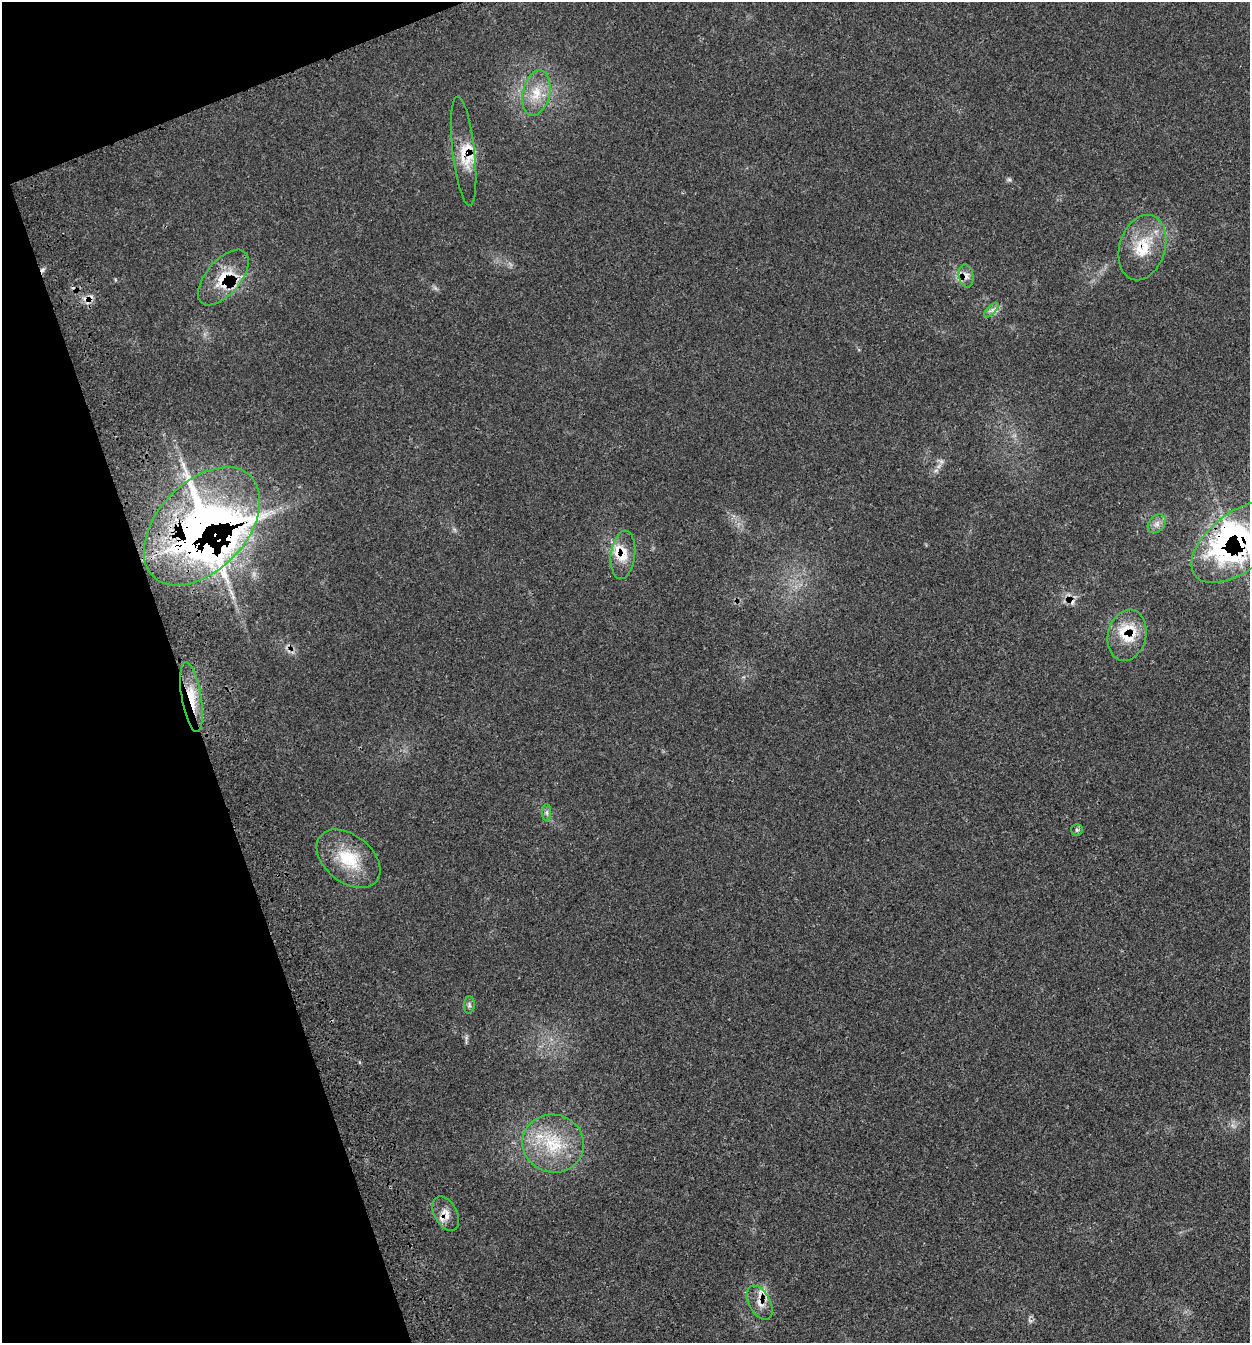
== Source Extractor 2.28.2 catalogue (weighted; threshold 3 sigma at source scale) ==
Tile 5 of 4 x 4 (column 1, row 2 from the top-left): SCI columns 241-1488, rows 2798-4138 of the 5595 x 5585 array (HDU 1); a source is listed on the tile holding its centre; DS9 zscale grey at full resolution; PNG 1252 x 1345 px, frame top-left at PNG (2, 2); each listed source drawn as its Kron ellipse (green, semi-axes under 4 px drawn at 4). Shown black and unused: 17% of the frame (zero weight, under 3 of 4 exposures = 8% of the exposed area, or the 3 px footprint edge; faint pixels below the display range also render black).
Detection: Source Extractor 2.28.2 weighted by HDU 2 'WHT'; one run over the whole footprint, this tile lists its part. Background 0.0393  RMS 0.0038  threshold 0.017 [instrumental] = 3 sigma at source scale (4.5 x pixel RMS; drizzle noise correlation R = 1.50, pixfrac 1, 0.05/0.05 arcsec/px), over >= 5 px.
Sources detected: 30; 1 too faint to see at this stretch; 1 inside a brighter object's white glare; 3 cosmic-ray / hot-pixel residue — neither listed nor drawn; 6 inside a brighter listed object's ellipse — not listed separately; the other 19 listed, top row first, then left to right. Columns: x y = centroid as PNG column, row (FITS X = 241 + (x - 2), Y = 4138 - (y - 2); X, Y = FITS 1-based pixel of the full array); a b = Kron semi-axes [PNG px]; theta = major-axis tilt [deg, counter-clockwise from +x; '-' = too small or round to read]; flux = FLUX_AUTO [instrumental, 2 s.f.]
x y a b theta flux
536 93 23 13 78 8.2
464 151 55 11 -83 9.2
1142 248 33 23 73 14
966 276 12 7 -81 2.1
223 277 33 17 49 13
991 310 9 3 45 0.95
1157 524 10 7 47 2
202 526 70 44 46 250
1238 542 54 29 38 85
623 555 24 12 83 6.9
1127 635 26 19 76 12
191 697 35 9 -80 9.4
547 813 8 4 -90 0.97
1077 830 6 5 - 0.71
348 859 36 23 -39 16
469 1005 8 5 84 0.88
553 1144 31 29 -16 21
446 1214 18 11 -62 4.1
760 1303 18 10 -63 4.1
Overlapping masked pixels (flux is a lower limit): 10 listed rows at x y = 464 151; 1142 248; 223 277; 202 526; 1238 542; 623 555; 1127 635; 191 697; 446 1214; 760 1303
Isophote crosses this tile's border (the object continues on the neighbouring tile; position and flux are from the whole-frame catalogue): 1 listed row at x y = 1238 542
Unlisted compact peaks at least as high as the median listed source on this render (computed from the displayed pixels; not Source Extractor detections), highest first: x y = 1009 179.